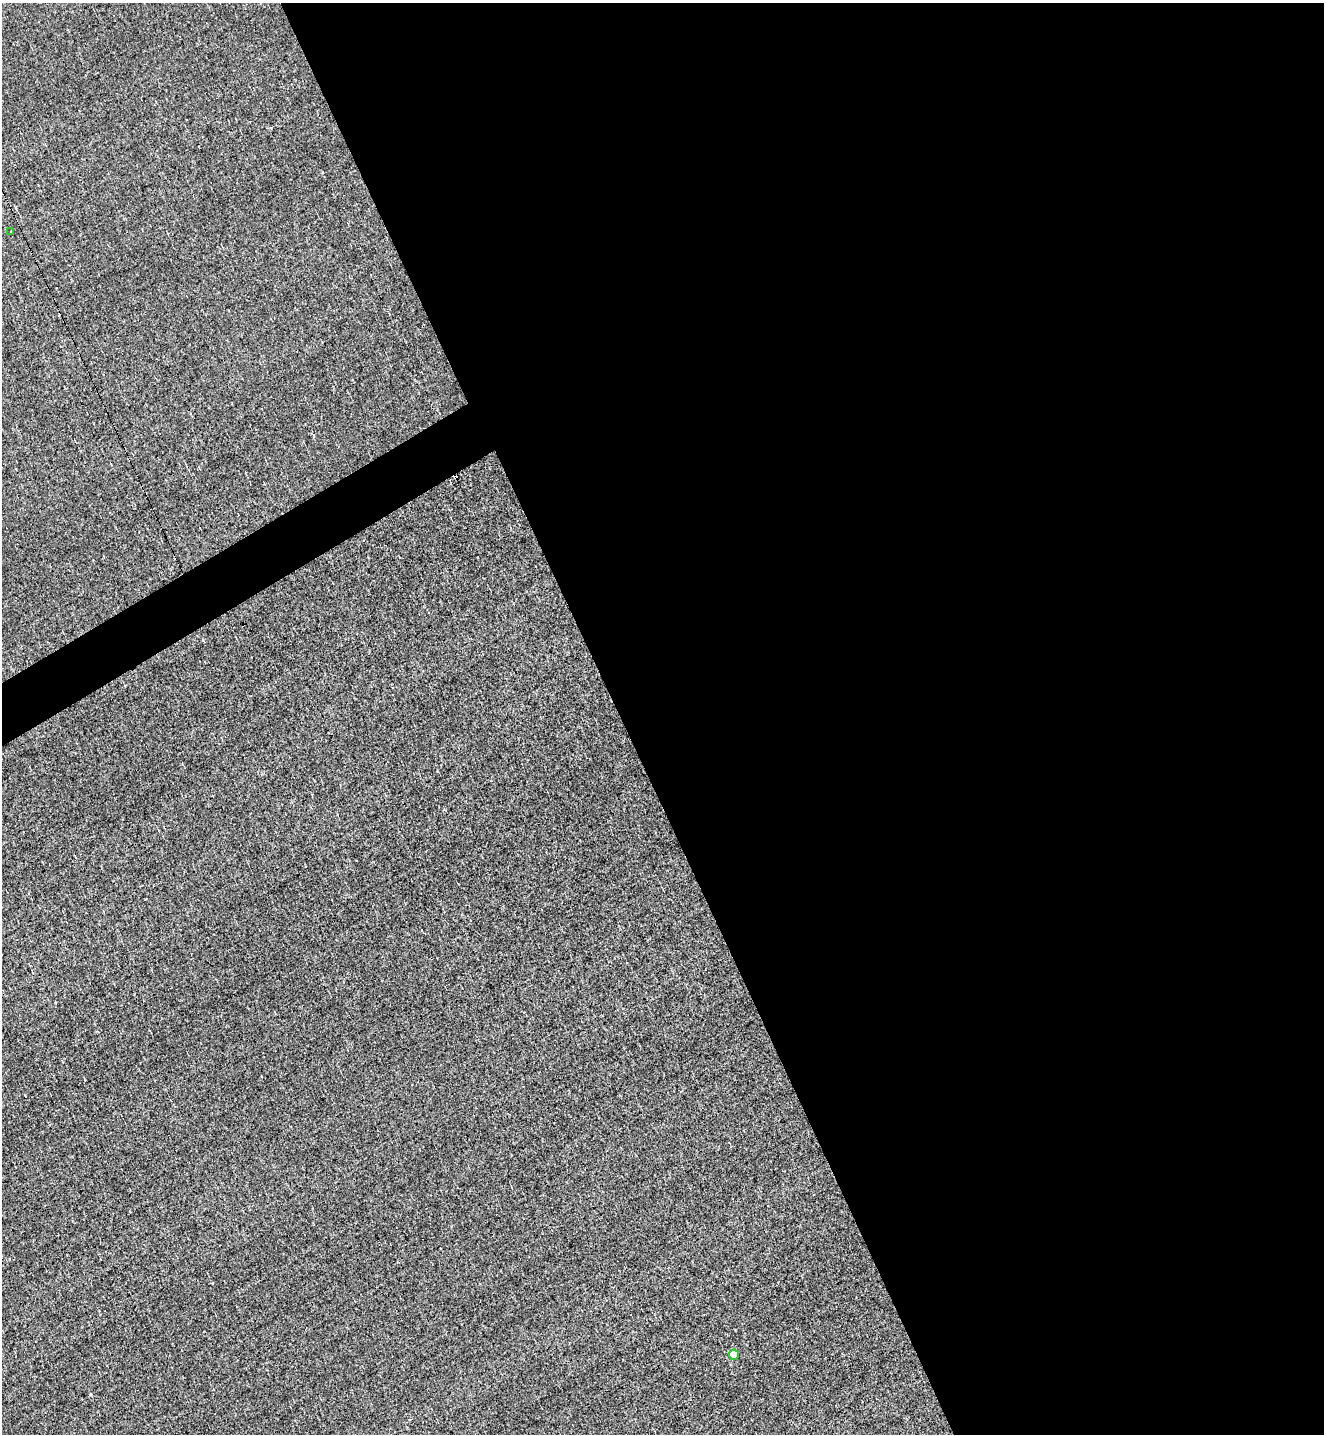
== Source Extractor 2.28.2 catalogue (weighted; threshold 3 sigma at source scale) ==
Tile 8 of 4 x 4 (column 4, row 2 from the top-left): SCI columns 4117-5438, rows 2867-4298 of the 5725 x 5731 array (HDU 1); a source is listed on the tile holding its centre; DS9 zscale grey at full resolution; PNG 1326 x 1436 px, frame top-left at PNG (2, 3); each listed source drawn as its Kron ellipse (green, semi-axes under 4 px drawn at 4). Shown black and unused: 55% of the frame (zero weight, under 3 of 5 exposures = <1% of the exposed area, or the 3 px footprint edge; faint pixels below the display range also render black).
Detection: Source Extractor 2.28.2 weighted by HDU 2 'WHT'; one run over the whole footprint, this tile lists its part. Background 6.80e-04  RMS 0.043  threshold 0.194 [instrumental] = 3 sigma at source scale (4.5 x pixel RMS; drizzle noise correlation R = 1.50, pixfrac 1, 0.05/0.05 arcsec/px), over >= 5 px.
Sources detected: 3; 1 cosmic-ray / hot-pixel residue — neither listed nor drawn; the other 2 listed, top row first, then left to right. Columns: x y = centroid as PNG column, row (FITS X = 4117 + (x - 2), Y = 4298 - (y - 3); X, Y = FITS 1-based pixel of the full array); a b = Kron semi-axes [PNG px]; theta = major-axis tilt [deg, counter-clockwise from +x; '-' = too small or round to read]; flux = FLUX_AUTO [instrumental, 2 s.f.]
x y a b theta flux
10 232 2 2 - 3.3
734 1354 5 5 - 110